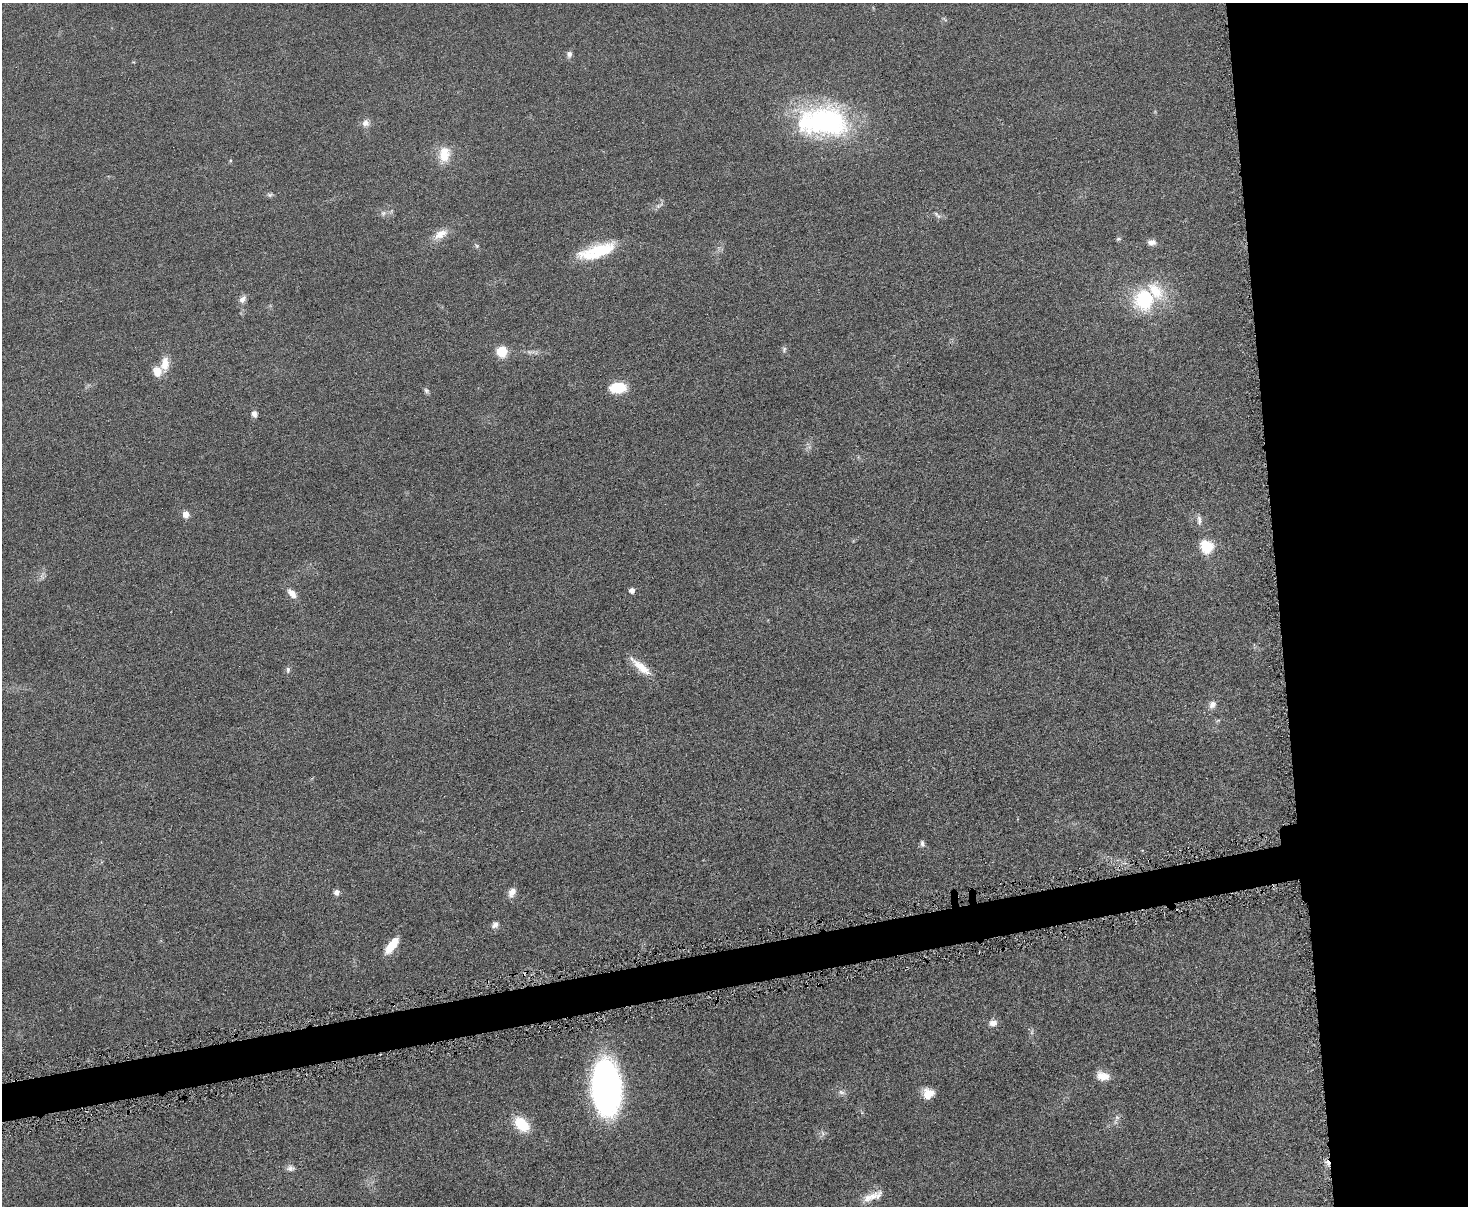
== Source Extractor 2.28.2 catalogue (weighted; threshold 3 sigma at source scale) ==
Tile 6 of 3 x 4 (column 3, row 2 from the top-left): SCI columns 3077-4542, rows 2410-3613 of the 4798 x 4820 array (HDU 1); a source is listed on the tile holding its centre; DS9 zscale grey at full resolution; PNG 1470 x 1208 px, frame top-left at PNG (2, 3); no overlay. Shown black and unused: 16% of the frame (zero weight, under 4 of 8 exposures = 1% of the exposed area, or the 3 px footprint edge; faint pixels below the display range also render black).
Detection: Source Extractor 2.28.2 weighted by HDU 2 'WHT'; one run over the whole footprint, this tile lists its part. Background 0.0578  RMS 0.0079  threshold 0.0323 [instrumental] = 3 sigma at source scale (4.09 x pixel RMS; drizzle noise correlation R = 1.36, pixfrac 0.8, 0.05/0.05 arcsec/px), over >= 5 px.
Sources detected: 55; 1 too faint to see at this stretch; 1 cosmic-ray / hot-pixel residue — not listed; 4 inside a brighter listed object's ellipse — not listed separately; the other 49 listed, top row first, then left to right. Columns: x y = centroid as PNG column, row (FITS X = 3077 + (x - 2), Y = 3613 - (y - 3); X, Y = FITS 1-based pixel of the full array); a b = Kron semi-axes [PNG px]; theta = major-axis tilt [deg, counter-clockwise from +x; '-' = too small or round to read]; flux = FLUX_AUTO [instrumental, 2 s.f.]
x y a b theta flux
944 19 10 3 -41 0.91
569 54 9 7 86 2.5
826 122 62 40 -6 130
366 123 10 10 - 4.2
444 155 21 14 81 14
230 160 6 3 82 0.9
270 195 9 5 10 1.6
659 205 14 4 27 2.5
383 213 8 7 - 2.5
937 215 14 5 -41 2.1
440 234 20 10 28 8.8
1118 239 7 5 15 1.2
1152 242 10 7 -2 3.9
477 246 6 5 - 1.2
600 250 41 17 15 33
242 299 10 7 47 3.9
1145 299 27 24 61 52
784 349 9 5 72 1.6
502 351 10 10 - 16
530 352 16 5 -3 3.3
165 363 20 10 85 9.5
618 387 13 8 3 29
426 391 8 6 -40 1.6
254 414 8 6 -71 3.2
186 514 6 6 - 6.4
1199 520 15 6 -87 3.3
1206 546 8 7 - 38
42 576 14 5 84 2.7
632 590 5 4 - 4.6
292 593 14 8 -49 5.8
641 667 31 9 -40 13
288 670 9 5 85 1.9
1212 704 11 8 69 4.7
1218 720 6 4 3 1.1
922 843 9 5 -79 2.1
337 892 6 6 - 3.3
512 892 12 8 65 5.1
495 925 9 7 33 3.1
391 945 21 8 52 15
993 1023 10 8 7 4.4
1103 1076 15 10 -10 8.3
607 1088 38 21 -87 310
841 1092 9 6 -17 2.5
928 1094 12 11 - 9.5
1117 1117 8 6 54 2.3
522 1124 17 12 -44 22
822 1133 7 4 -70 1.6
290 1168 11 7 1 3.1
873 1196 30 10 22 9.7